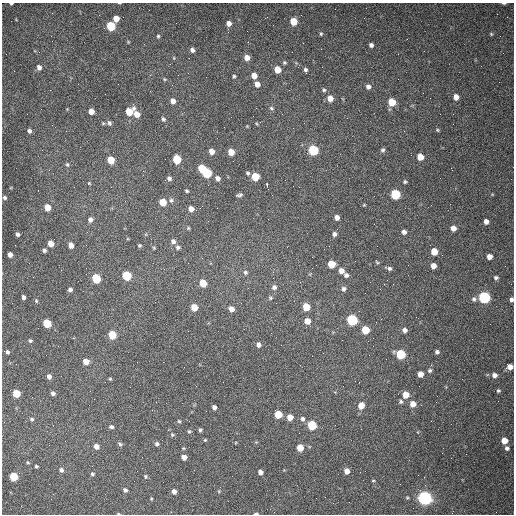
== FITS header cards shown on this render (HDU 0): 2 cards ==
NAXIS1  =                  512 /fastest changing axis
NAXIS2  =                  512 /next to fastest changing axis

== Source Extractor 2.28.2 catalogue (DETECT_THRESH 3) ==
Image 512 x 512 px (HDU 0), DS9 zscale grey, 1 PNG px = 1 image px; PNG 516 x 516 px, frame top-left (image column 1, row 512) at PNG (2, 3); no overlay
Background 1470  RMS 22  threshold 65.1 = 3 sigma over >= 5 px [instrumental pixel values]
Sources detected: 181; all 181 listed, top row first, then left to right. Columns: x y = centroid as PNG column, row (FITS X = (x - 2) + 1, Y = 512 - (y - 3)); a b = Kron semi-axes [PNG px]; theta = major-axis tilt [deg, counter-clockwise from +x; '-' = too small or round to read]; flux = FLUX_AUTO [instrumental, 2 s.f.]
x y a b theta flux
11 3 4 2 - 1800
119 3 4 2 - 890
504 3 5 2 - 2000
116 19 5 5 - 13000
293 21 5 5 - 31000
229 23 5 5 - 6900
111 26 6 5 - 84000
321 34 6 4 88 2100
491 34 5 4 - 1600
51 36 2 2 - 1300
158 36 5 4 - 1900
371 45 4 4 - 4300
192 50 5 4 - 4800
174 58 5 3 - 1300
247 58 5 5 - 11000
284 63 5 5 - 2200
39 67 6 5 - 6200
277 70 5 5 - 21000
305 70 5 4 - 3100
234 76 4 3 - 2200
254 76 5 5 - 13000
164 79 5 4 - 1600
257 84 5 5 - 9300
368 87 7 6 - 5800
324 90 6 5 - 2700
105 94 2 2 - 610
456 97 6 5 - 11000
330 98 6 6 - 13000
173 101 5 5 - 8100
392 102 6 5 - 38000
271 108 6 5 - 2500
91 111 5 5 - 12000
129 111 7 5 41 33000
137 114 6 5 - 14000
163 119 6 5 - 3100
109 123 7 5 -70 3400
257 124 5 3 - 1400
247 126 4 4 - 1200
293 128 2 2 - 700
437 130 5 4 - 1900
29 131 4 4 - 3900
404 131 2 2 - 760
313 150 6 5 - 140000
383 150 5 5 - 3100
211 151 5 5 - 10000
231 152 5 5 - 21000
420 157 5 5 - 20000
177 159 6 5 - 61000
111 160 5 5 - 30000
67 164 7 5 -89 2700
201 168 5 5 - 41000
207 173 6 5 - 100000
248 173 5 4 - 2500
255 177 5 5 - 46000
169 178 5 4 - 4100
217 178 6 5 - 5800
405 182 4 4 - 2000
89 183 5 4 - 1600
267 185 4 2 - 4900
299 187 2 2 - 950
268 189 3 2 - 1700
187 191 4 3 - 2100
395 194 6 5 - 100000
239 195 6 3 11 3000
5 198 5 4 - 2600
171 200 6 6 - 3600
163 202 5 5 - 30000
364 205 4 3 - 1400
47 207 5 5 - 20000
191 209 5 5 - 8600
337 217 5 4 - 7700
90 219 6 6 - 6000
486 221 5 4 - 8100
188 228 5 4 - 1700
453 228 5 5 - 10000
404 232 5 4 - 5200
18 234 4 4 - 3700
334 234 5 4 - 4600
173 241 6 5 - 5500
51 243 5 5 - 15000
71 245 5 5 - 9800
139 245 4 4 - 1900
178 247 6 5 - 3300
154 248 5 4 - 1400
44 250 4 4 - 3400
434 251 5 5 - 24000
10 254 5 4 - 7500
489 256 5 4 - 10000
377 262 5 3 - 1500
331 264 5 5 - 37000
433 266 5 5 - 10000
312 268 2 2 - 750
389 268 6 5 - 3300
341 271 5 5 - 9700
245 272 6 5 - 3200
346 275 4 4 - 4200
127 276 6 5 - 87000
496 277 5 4 - 3200
96 278 6 5 - 74000
273 278 2 2 - 620
203 283 5 5 - 33000
274 287 6 6 - 5400
70 289 5 4 - 4000
344 289 5 5 - 3900
23 297 4 3 - 4300
484 297 6 6 - 260000
270 298 7 6 - 2900
474 299 7 6 - 3900
511 300 5 4 - 4500
36 301 5 4 - 1700
276 303 2 2 - 1100
194 307 5 5 - 28000
306 307 5 5 - 36000
231 309 5 5 - 10000
381 319 2 2 - 920
352 320 6 5 - 180000
307 321 5 5 - 14000
47 323 5 5 - 56000
365 330 5 5 - 44000
404 330 5 5 - 6000
112 335 5 5 - 49000
30 341 5 4 - 2200
258 345 5 5 - 6500
7 352 5 3 - 2900
437 352 5 5 - 4000
400 354 6 5 - 97000
86 362 5 5 - 15000
510 367 5 5 - 10000
430 370 6 6 - 3300
420 374 5 5 - 13000
494 375 5 5 - 7000
49 376 5 4 - 6100
110 379 4 3 - 1700
498 391 5 4 - 2400
335 392 3 3 - 1200
16 393 5 5 - 40000
53 393 4 4 - 3700
406 395 5 5 - 23000
94 399 2 2 - 590
401 402 6 5 - 3100
413 404 6 5 - 15000
361 406 6 5 - 19000
214 407 4 4 - 5300
278 414 5 5 - 42000
290 417 5 5 - 14000
32 419 5 5 - 2700
303 419 7 6 - 4600
179 421 4 4 - 1900
189 421 2 2 - 610
312 425 5 5 - 84000
111 427 6 4 -14 3200
200 430 4 4 - 2400
189 431 5 5 - 2000
172 435 5 4 - 2000
205 440 4 4 - 1500
504 441 5 5 - 18000
120 444 7 5 -18 2500
157 444 5 5 - 3300
96 446 5 5 - 9300
183 448 4 4 - 1500
300 448 5 5 - 24000
507 448 5 5 - 3900
184 457 5 4 - 10000
28 462 5 4 - 1800
36 466 3 3 - 2500
61 470 6 5 - 4100
347 471 5 5 - 11000
260 472 5 4 - 6800
92 474 5 4 - 2500
13 477 5 5 - 61000
146 477 5 5 - 2100
373 481 4 3 - 1300
400 484 2 2 - 610
125 490 5 4 - 3600
174 491 4 4 - 6500
219 491 6 4 73 1600
316 498 2 2 - 3400
425 498 6 6 - 610000
151 499 3 2 - 1300
256 513 5 3 - 2800
118 514 5 2 - 1200
At the frame edge (FLAGS 8, measured only in part): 7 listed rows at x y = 11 3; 119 3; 504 3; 511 300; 510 367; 256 513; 118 514